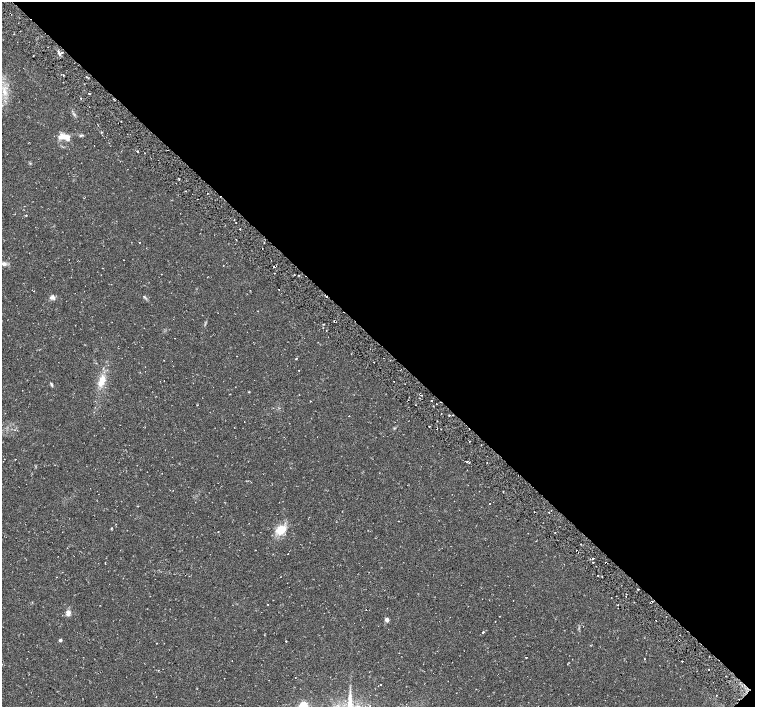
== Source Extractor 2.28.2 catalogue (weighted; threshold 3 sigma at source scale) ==
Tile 8 of 4 x 4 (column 4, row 2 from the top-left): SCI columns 4563-6068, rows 3015-4423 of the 6070 x 6056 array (HDU 1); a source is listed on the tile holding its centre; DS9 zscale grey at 2 x 2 block average (1 PNG px = mean of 2 x 2 image px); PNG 757 x 709 px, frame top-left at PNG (2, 2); no overlay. Shown black and unused: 48% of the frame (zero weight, under 2 of 3 exposures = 2% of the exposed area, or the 3 px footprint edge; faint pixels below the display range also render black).
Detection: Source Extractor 2.28.2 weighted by HDU 2 'WHT'; one run over the whole footprint, this tile lists its part. Background 0.11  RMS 0.0079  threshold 0.0356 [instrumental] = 3 sigma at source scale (4.5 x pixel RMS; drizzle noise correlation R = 1.50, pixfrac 1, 0.0396/0.0396 arcsec/px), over >= 5 px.
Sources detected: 47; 1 cosmic-ray / hot-pixel residue — not listed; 1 inside a brighter listed object's ellipse — not listed separately; the other 45 listed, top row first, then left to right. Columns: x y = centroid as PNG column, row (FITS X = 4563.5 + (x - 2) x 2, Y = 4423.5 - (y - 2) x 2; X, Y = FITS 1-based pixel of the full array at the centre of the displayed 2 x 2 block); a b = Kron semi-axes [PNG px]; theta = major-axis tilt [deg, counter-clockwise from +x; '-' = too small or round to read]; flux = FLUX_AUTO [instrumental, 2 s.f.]
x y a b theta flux
62 52 2 2 - 1.3
59 54 6 3 -53 3.9
4 92 8 4 -71 9.1
81 98 2 2 - 1.1
81 135 7 2 16 2.3
62 137 13 8 6 14
137 151 2 2 - 4.1
240 229 2 2 - 1.2
124 260 2 2 - 0.71
4 264 7 5 -16 6.2
101 275 2 2 - 0.55
52 297 8 5 -9 6
144 297 3 2 - 1.6
144 328 2 2 - 0.65
175 338 2 2 - 1
296 358 2 2 - 5.1
102 381 16 8 74 24
51 384 5 3 - 2.6
431 400 2 2 - 1.1
310 401 2 2 - 0.96
197 405 2 2 - 0.71
349 416 2 2 - 1.2
15 459 2 2 - 0.77
398 521 2 2 - 1.7
111 528 3 2 - 1.6
281 530 13 11 38 28
218 532 2 2 - 1.3
288 554 2 2 - 1.2
598 575 2 2 - 0.86
602 576 2 2 - 0.96
57 577 2 2 - 0.51
634 602 2 2 - 0.86
617 605 2 2 - 1.2
68 613 7 5 -81 8.2
387 620 3 3 - 14
495 621 2 2 - 0.71
483 632 2 2 - 4.5
264 635 2 2 - 0.86
60 640 3 3 - 3.7
286 641 2 2 - 1.1
709 656 2 2 - 1.1
644 659 2 2 - 1.9
682 661 2 2 - 1.1
381 685 2 2 - 2.3
303 706 3 3 - 150
Isophote crosses this tile's border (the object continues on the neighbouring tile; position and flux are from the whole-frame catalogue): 1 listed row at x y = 303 706
Diffuse or blended objects may show on this block-average render without a row.